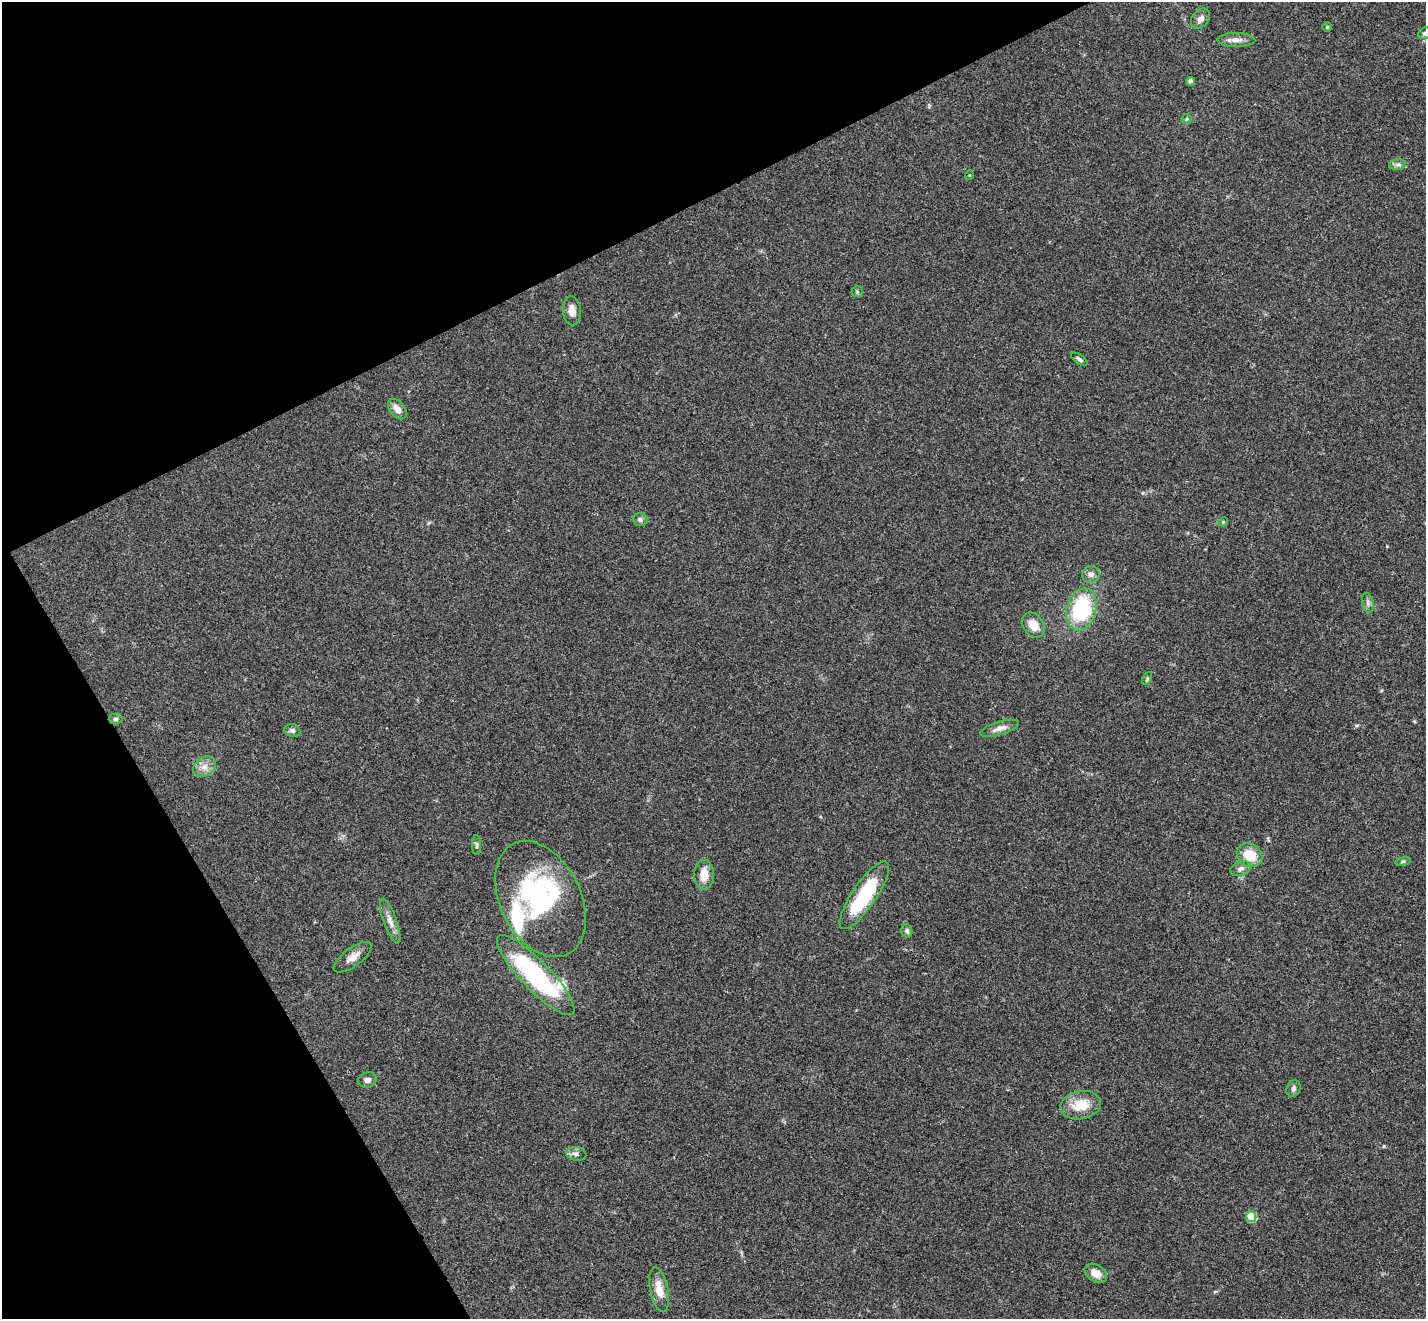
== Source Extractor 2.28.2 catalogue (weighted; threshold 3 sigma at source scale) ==
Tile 5 of 4 x 4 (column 1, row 2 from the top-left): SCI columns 56-1479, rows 2953-4269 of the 5803 x 5771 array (HDU 1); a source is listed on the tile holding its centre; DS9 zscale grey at full resolution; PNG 1428 x 1321 px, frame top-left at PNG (2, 2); each listed source drawn as its Kron ellipse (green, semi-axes under 4 px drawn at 4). Shown black and unused: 26% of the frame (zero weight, under 3 of 4 exposures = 6% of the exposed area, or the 3 px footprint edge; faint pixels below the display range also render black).
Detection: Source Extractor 2.28.2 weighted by HDU 2 'WHT'; one run over the whole footprint, this tile lists its part. Background 0.0573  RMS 0.0052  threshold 0.0232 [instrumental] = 3 sigma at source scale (4.5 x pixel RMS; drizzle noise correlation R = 1.50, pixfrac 1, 0.05/0.05 arcsec/px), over >= 5 px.
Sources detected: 45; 1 inside a brighter object's white glare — neither listed nor drawn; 3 inside a brighter listed object's ellipse — not listed separately; the other 41 listed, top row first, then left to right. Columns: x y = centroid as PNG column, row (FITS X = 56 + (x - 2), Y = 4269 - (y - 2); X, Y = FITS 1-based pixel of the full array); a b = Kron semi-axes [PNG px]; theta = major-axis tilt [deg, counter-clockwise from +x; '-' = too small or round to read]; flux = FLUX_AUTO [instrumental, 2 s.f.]
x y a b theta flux
1201 19 11 8 49 3.2
1327 27 4 4 - 0.55
1425 33 7 5 30 0.98
1236 40 19 7 -1 3.4
1190 81 4 4 - 2
1187 119 5 5 - 0.64
1398 165 8 5 7 1.6
969 175 5 3 - 0.4
857 292 5 5 - 0.81
572 311 15 9 -83 4
1079 359 9 4 -35 1.3
397 409 12 7 -51 4
640 519 7 6 - 1.4
1223 522 5 4 - 0.5
1091 574 9 8 - 2.5
1368 603 10 5 -78 1.7
1081 609 21 15 75 38
1033 625 14 10 -54 6.7
1147 679 7 4 64 0.69
116 719 7 5 1 1.2
1000 728 20 6 17 3.7
292 730 8 6 -18 1.6
204 767 12 9 35 4
477 845 9 4 90 1.1
1250 855 13 11 -33 11
1403 862 8 4 9 0.77
1241 868 11 7 18 2
704 875 15 10 90 7
864 895 40 12 56 35
540 899 61 40 -63 75
390 921 24 6 -70 4
907 931 7 5 -73 1.3
353 957 22 9 36 4.9
536 975 54 14 -46 71
367 1080 9 7 22 2.1
1293 1088 9 6 66 1.5
1081 1105 20 14 10 11
576 1154 10 6 -9 1.9
1251 1216 5 5 - 24
1096 1273 12 8 -30 5.3
659 1290 23 9 -78 7.7
Isophote crosses this tile's border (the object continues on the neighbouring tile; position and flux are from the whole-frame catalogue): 1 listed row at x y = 1425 33